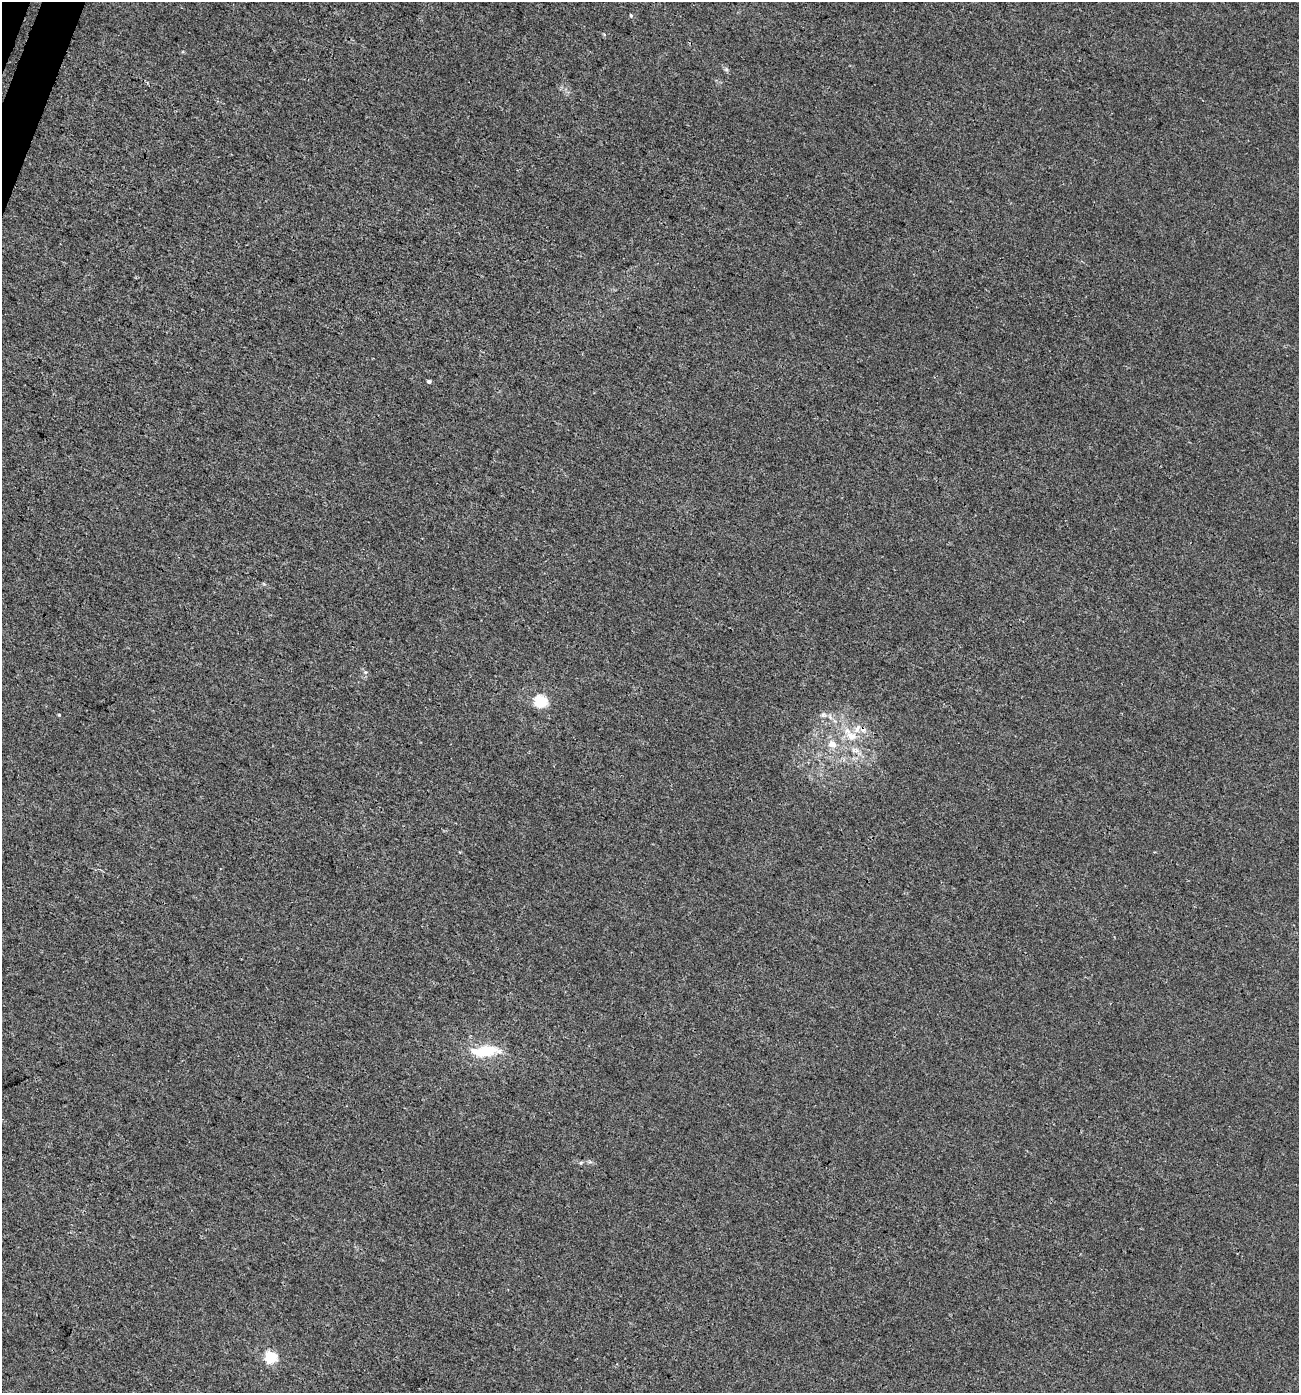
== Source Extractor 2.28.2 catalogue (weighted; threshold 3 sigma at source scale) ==
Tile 11 of 4 x 4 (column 3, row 3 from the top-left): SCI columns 2869-4165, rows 1430-2820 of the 5783 x 5630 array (HDU 1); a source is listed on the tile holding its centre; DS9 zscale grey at full resolution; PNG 1301 x 1395 px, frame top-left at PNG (2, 2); no overlay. Shown black and unused: <1% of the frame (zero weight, under 3 of 4 exposures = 4% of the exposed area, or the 3 px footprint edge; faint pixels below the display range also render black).
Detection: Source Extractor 2.28.2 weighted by HDU 2 'WHT'; one run over the whole footprint, this tile lists its part. Background 0.00112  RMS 0.0027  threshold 0.0123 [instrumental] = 3 sigma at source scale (4.5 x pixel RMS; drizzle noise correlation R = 1.50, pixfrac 1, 0.0396/0.0396 arcsec/px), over >= 5 px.
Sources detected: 14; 1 inside a brighter listed object's ellipse — not listed separately; the other 13 listed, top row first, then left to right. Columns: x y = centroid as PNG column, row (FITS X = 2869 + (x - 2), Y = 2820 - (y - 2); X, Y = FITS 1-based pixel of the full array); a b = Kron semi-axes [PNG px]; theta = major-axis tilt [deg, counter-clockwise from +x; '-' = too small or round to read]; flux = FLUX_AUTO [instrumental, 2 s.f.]
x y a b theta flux
631 15 5 4 - 0.39
604 34 5 3 - 0.26
726 69 6 5 - 0.54
429 381 5 4 - 0.58
365 672 6 4 -42 0.48
541 701 6 5 - 36
59 715 4 3 - 0.24
823 715 9 6 -39 0.98
863 729 10 8 -18 1.4
851 736 17 12 -26 4.5
832 744 11 9 -30 2.6
485 1051 37 12 6 11
271 1357 6 6 - 33
Overlapping masked pixels (flux is a lower limit): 1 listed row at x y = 863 729